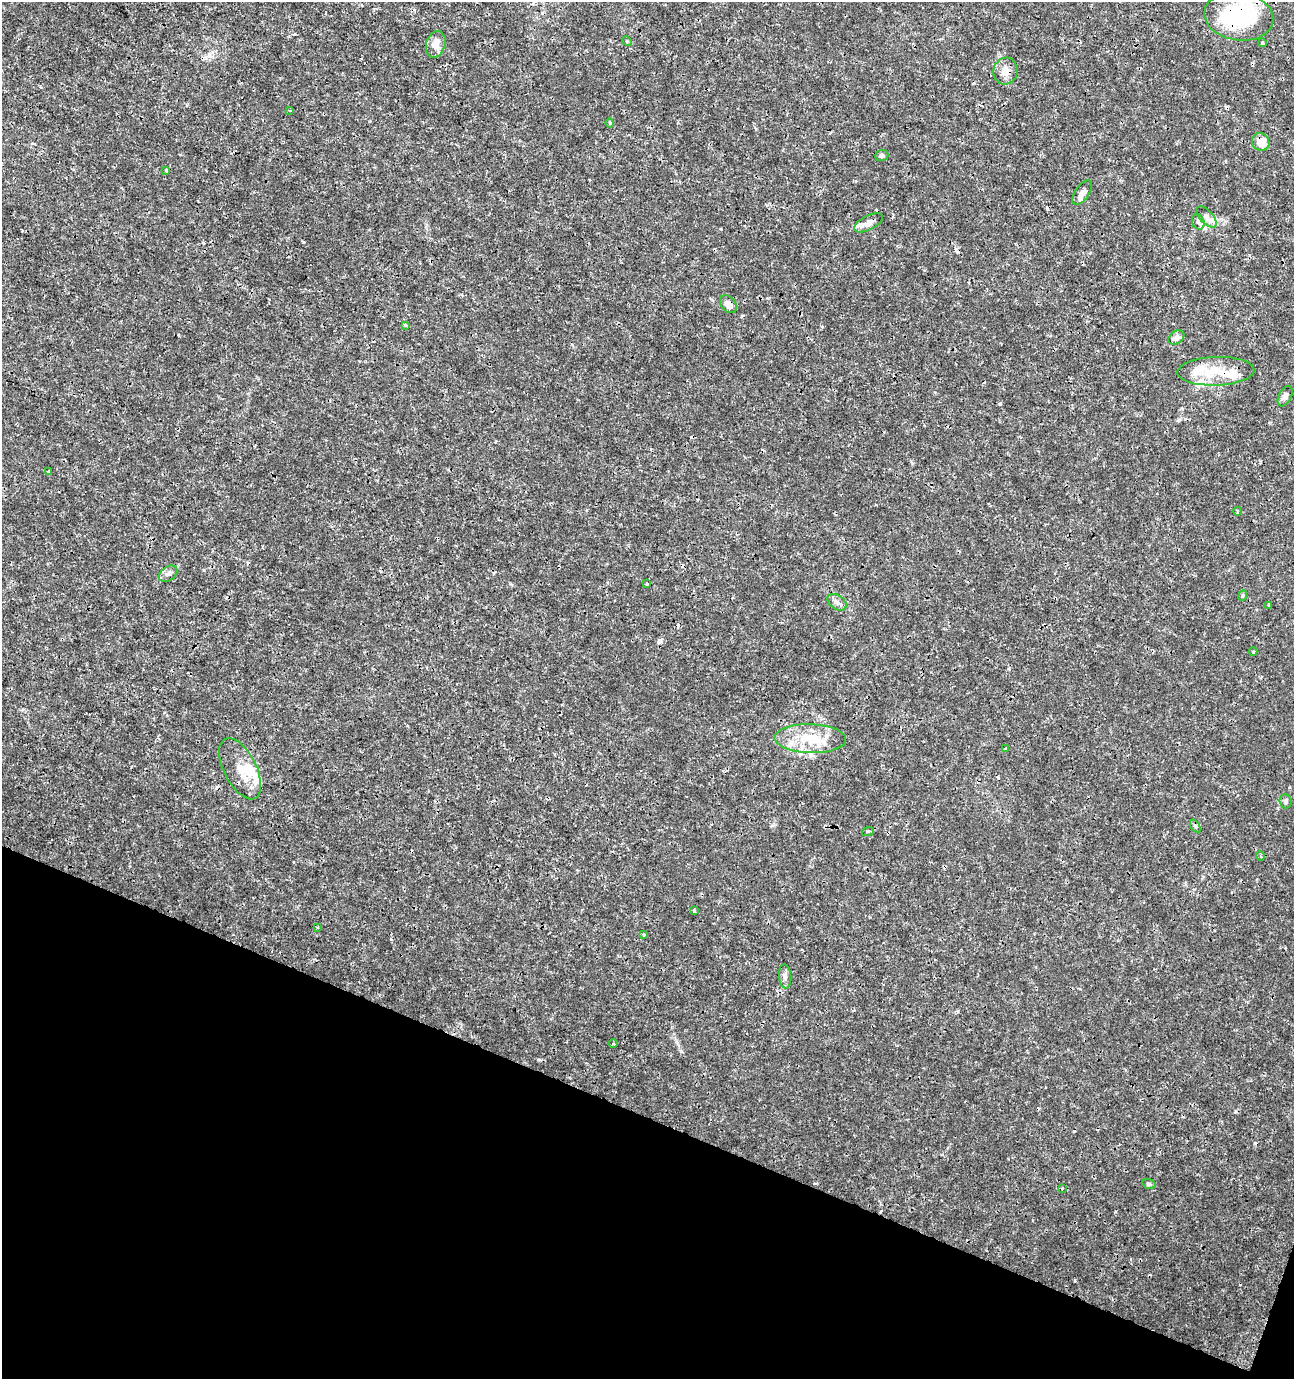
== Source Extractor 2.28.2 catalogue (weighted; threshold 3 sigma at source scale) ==
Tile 15 of 4 x 4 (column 3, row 4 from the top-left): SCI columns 2795-4086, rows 9-1385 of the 5654 x 5517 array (HDU 1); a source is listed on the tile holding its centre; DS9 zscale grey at full resolution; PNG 1296 x 1381 px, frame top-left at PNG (2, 2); each listed source drawn as its Kron ellipse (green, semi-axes under 4 px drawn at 4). Shown black and unused: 19% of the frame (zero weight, under 3 of 4 exposures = <1% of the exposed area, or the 3 px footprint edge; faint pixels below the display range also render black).
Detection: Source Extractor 2.28.2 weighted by HDU 2 'WHT'; one run over the whole footprint, this tile lists its part. Background 0.0017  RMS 0.001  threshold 0.00448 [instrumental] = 3 sigma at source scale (4.5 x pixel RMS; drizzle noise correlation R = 1.50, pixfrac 1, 0.0396/0.0396 arcsec/px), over >= 5 px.
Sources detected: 58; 6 inside a brighter object's white glare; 6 cosmic-ray / hot-pixel residue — neither listed nor drawn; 5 inside a brighter listed object's ellipse — not listed separately; the other 41 listed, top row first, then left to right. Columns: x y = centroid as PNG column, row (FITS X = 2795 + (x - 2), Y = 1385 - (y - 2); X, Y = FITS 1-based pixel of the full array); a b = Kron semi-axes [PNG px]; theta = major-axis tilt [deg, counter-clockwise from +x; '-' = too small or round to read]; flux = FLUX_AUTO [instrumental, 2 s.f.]
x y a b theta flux
1239 16 35 24 -9 9.8
627 41 5 4 - 0.11
1262 43 4 4 - 0.18
436 44 13 9 74 0.92
1005 71 13 12 - 0.93
290 110 3 2 - 0.071
610 123 4 4 - 0.11
1261 142 9 8 - 1.4
882 156 6 5 - 0.25
166 170 3 3 - 0.15
1082 192 14 7 55 0.55
1206 217 13 6 -47 0.53
1198 222 8 6 -68 0.28
869 223 16 7 27 0.71
728 304 10 7 -49 0.64
405 325 4 3 - 0.11
1176 338 9 6 33 0.53
1216 371 38 14 2 2.9
1285 396 11 6 64 0.41
49 471 3 3 - 0.11
1237 511 4 3 - 0.12
168 574 10 7 35 0.39
647 584 3 2 - 0.097
1242 596 5 3 - 0.11
837 602 11 6 -33 0.43
1269 605 4 3 - 0.21
1253 652 4 4 - 0.19
810 739 36 14 -2 3.5
1006 749 4 3 - 0.15
240 769 33 16 -63 2.1
1285 801 7 6 - 0.23
1195 826 7 3 -54 0.18
868 831 6 3 17 0.11
1260 856 5 3 - 0.1
694 911 4 3 - 0.13
317 927 3 2 - 0.11
644 935 3 3 - 0.1
785 976 12 6 -85 0.37
613 1044 4 3 - 0.11
1149 1184 6 5 - 0.23
1062 1188 3 3 - 0.15
Overlapping masked pixels (flux is a lower limit): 5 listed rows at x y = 1239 16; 1005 71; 1261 142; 728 304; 1216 371
Unlisted compact peaks at least as high as the median listed source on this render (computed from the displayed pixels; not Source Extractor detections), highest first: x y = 303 242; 1075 1280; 391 939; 1178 420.